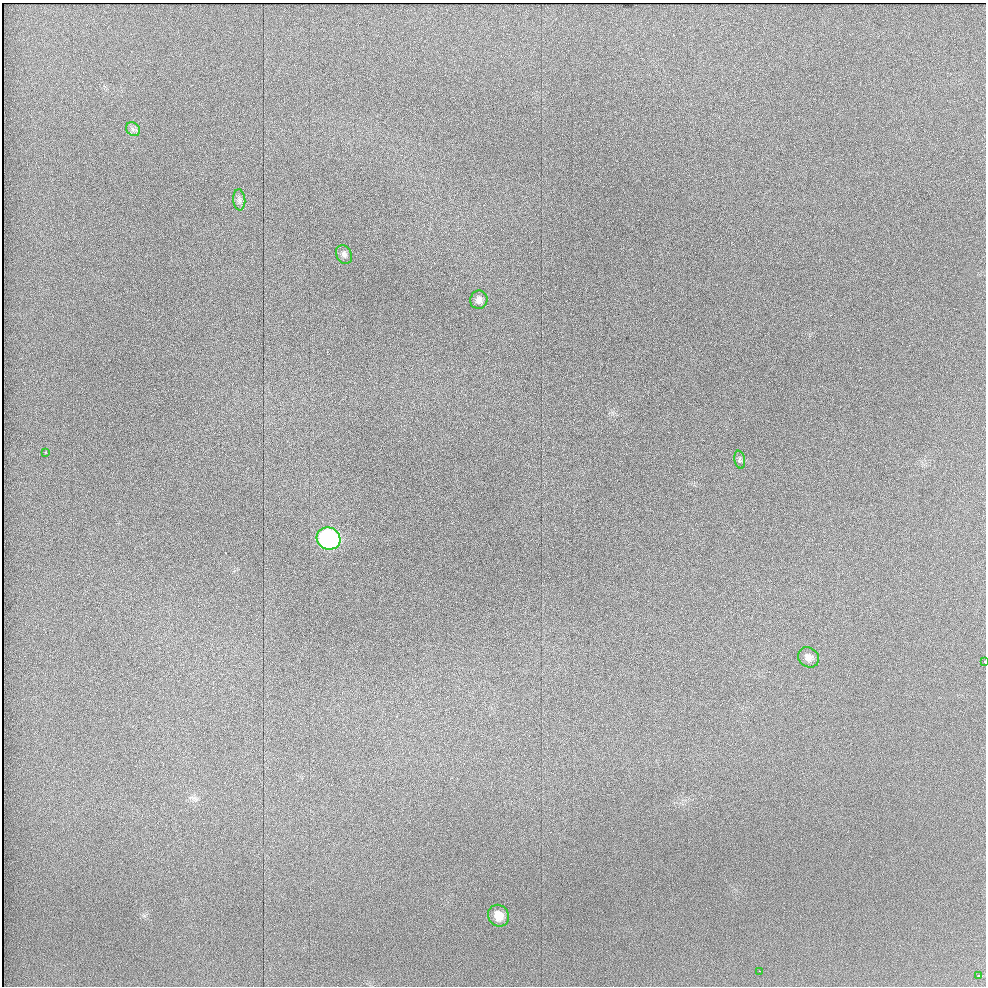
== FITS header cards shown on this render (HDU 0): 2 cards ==
NAXIS1  =                  984 / Axis length
NAXIS2  =                  984 / Axis length

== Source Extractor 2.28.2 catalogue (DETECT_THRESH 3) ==
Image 984 x 984 px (HDU 0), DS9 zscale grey, 1 PNG px = 1 image px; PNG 988 x 988 px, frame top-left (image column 1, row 984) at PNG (2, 3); each listed source drawn as its Kron ellipse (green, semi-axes under 4 px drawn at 4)
Background -0.181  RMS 5.8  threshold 17.4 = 3 sigma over >= 5 px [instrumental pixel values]
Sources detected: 12; all 12 listed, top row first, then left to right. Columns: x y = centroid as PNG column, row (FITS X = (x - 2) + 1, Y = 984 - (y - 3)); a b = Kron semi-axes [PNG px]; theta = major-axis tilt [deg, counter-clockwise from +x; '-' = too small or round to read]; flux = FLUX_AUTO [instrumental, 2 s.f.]
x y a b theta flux
133 129 7 6 - 1200
239 200 10 6 -85 1300
344 254 10 7 -59 1400
479 300 9 8 - 2000
45 452 3 2 - 350
740 460 9 5 -78 850
329 539 12 11 - 55000
809 657 11 9 -38 2700
984 661 2 2 - 440
499 916 11 10 - 5300
759 971 2 2 - 250
979 976 3 2 - 620
At the frame edge (FLAGS 8, measured only in part): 1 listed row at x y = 984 661